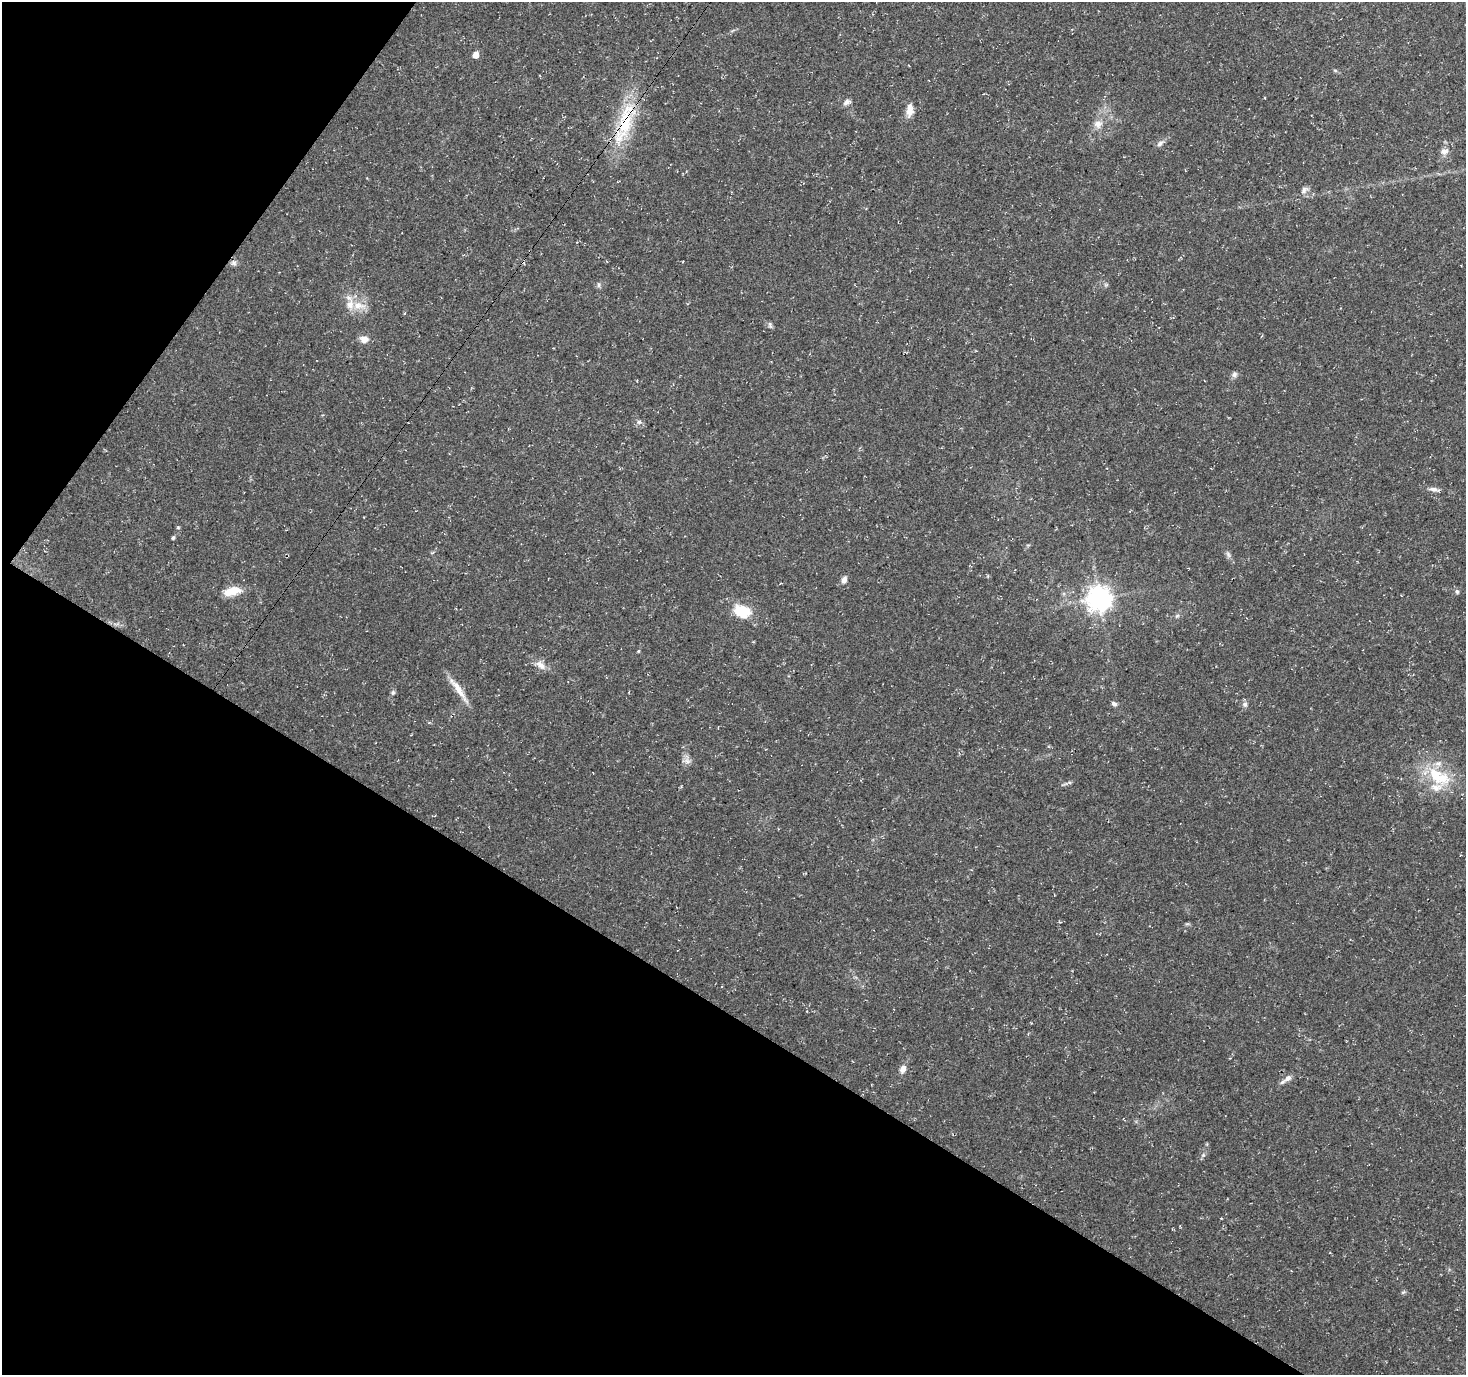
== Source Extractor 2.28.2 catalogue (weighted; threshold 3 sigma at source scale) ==
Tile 9 of 4 x 4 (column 1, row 3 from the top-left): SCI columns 87-1550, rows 1626-2998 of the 5992 x 6054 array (HDU 1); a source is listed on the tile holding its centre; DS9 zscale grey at full resolution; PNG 1468 x 1377 px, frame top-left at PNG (2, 2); no overlay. Shown black and unused: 32% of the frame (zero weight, under 3 of 4 exposures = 5% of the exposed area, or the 3 px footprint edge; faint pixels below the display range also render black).
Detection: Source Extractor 2.28.2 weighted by HDU 2 'WHT'; one run over the whole footprint, this tile lists its part. Background 0.0482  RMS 0.004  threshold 0.0178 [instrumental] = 3 sigma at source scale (4.5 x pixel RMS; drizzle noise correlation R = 1.50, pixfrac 1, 0.0396/0.0396 arcsec/px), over >= 5 px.
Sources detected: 41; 3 inside a brighter listed object's ellipse — not listed separately; the other 38 listed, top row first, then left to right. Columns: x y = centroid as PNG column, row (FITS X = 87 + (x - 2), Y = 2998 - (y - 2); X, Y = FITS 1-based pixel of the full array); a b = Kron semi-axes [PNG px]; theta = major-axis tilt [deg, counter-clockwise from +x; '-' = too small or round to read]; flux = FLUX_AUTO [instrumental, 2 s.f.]
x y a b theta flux
476 55 5 5 - 4.6
1335 70 6 4 -2 0.52
847 102 10 6 16 1.6
909 110 16 8 85 3.3
625 122 48 20 80 24
1098 124 11 11 - 3.2
1160 143 11 6 39 1.4
1444 151 11 8 8 2
1304 190 12 8 43 1.8
234 263 8 7 - 1.2
598 285 8 4 -90 0.77
359 306 22 11 -2 5.6
770 325 9 5 -75 0.85
364 339 12 8 -14 2.6
1234 374 8 7 - 1.3
639 422 7 6 - 1.1
1434 489 18 5 -14 1.9
178 527 5 3 - 0.39
173 538 5 4 - 0.6
1228 554 9 5 -63 1.1
844 580 8 6 74 2
232 591 20 9 16 7.1
1457 592 7 5 -62 0.85
1099 598 8 8 - 370
742 611 17 12 -15 13
1177 616 6 5 - 0.73
638 651 4 4 - 0.4
540 665 18 9 -27 3.4
458 690 40 6 -55 5.4
393 692 7 5 75 0.81
1114 704 8 5 -37 1.1
1245 704 7 7 - 1.3
687 761 9 6 -22 1.6
1439 777 39 20 -32 19
903 1069 9 6 65 2.4
1288 1078 13 7 35 2.2
1203 1155 7 4 45 0.81
1403 1292 7 4 44 0.59
Overlapping masked pixels (flux is a lower limit): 1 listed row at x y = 625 122